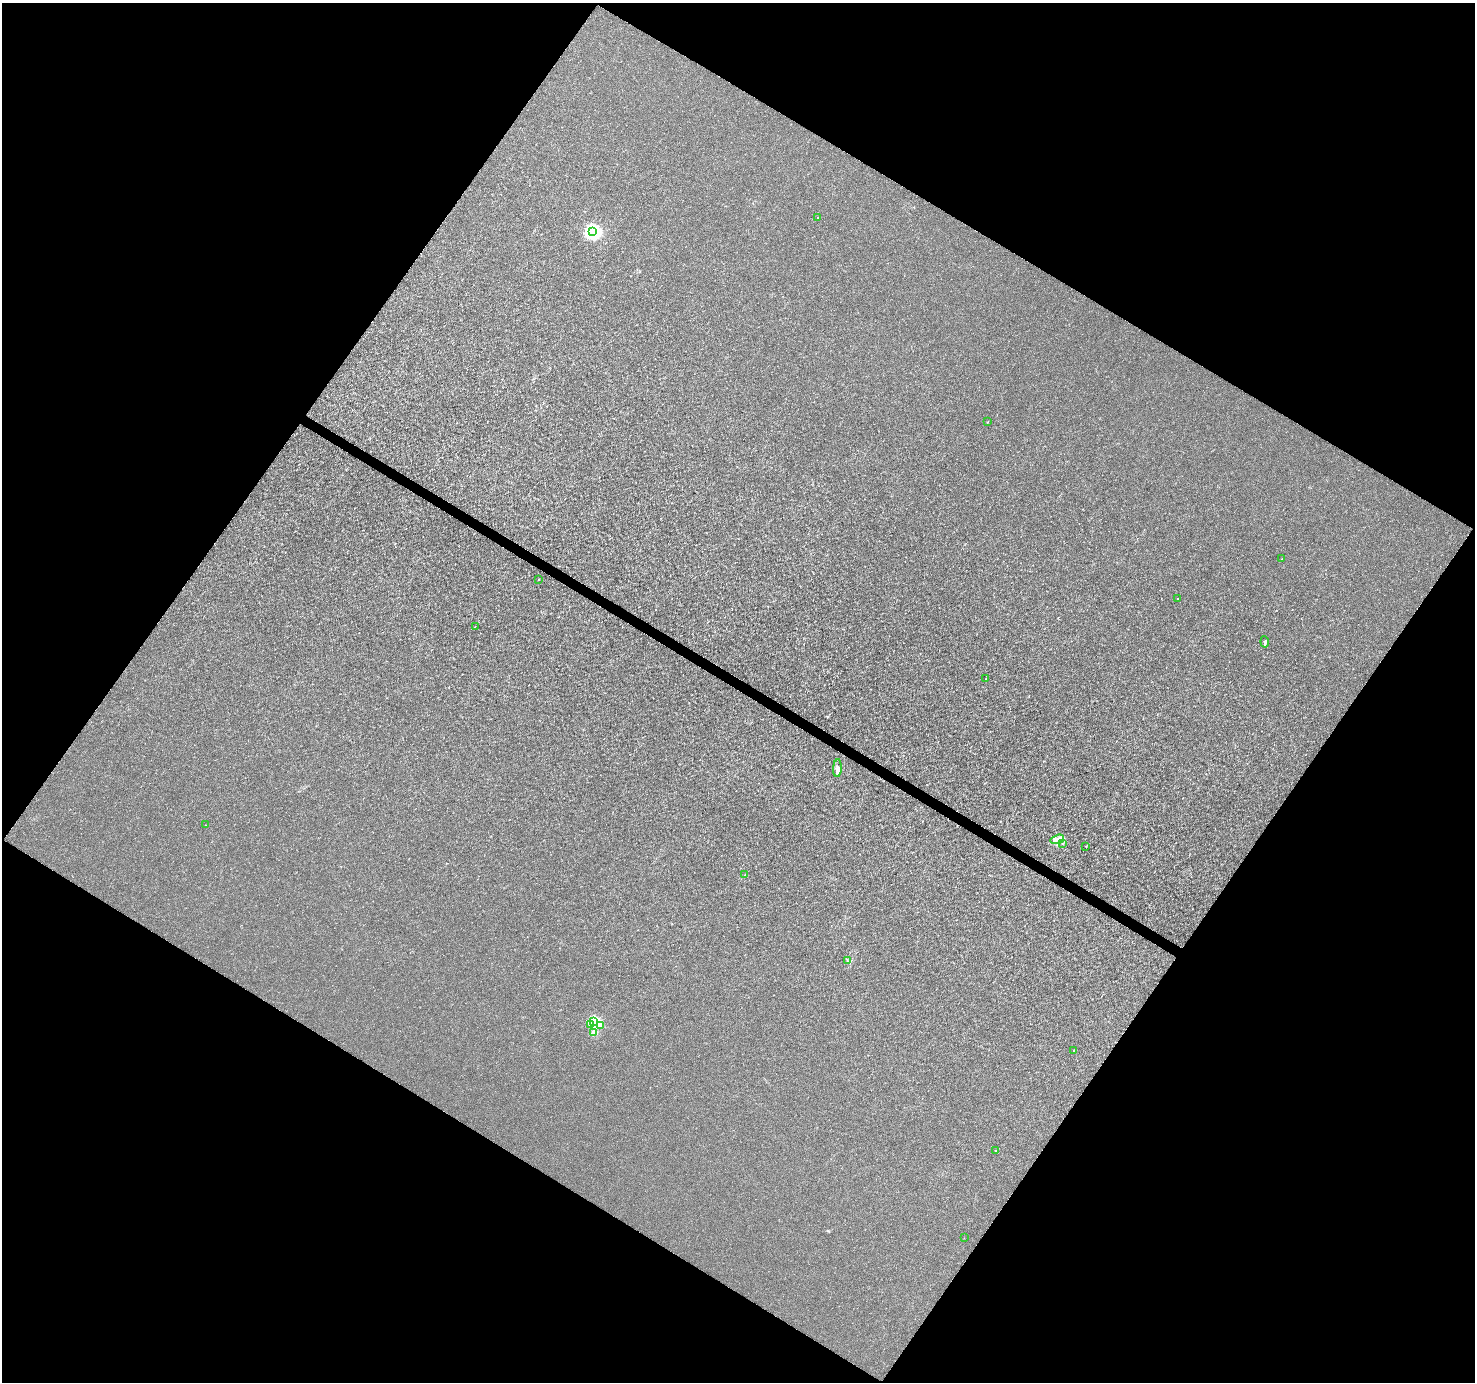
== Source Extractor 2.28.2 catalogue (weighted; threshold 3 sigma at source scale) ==
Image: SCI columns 3-5892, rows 193-5709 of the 5902 x 5967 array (HDU 1 of 3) = the unmasked area's bounding box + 8 px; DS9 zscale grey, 4 x 4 block average (1 PNG px = mean of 4 x 4 image px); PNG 1477 x 1384 px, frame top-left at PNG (2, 3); each listed source drawn as its Kron ellipse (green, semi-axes under 4 px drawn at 4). Shown black and unused: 49% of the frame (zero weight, under 3 of 4 exposures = <1% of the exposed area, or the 3 px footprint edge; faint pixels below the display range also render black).
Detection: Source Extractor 2.28.2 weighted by HDU 2 'WHT'. Background 2.01e-04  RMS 0.0018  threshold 0.00829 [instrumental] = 3 sigma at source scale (4.5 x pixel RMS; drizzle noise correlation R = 1.50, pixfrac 1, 0.0396/0.0396 arcsec/px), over >= 5 px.
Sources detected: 27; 4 inside a brighter listed object's ellipse — not listed separately; the other 23 listed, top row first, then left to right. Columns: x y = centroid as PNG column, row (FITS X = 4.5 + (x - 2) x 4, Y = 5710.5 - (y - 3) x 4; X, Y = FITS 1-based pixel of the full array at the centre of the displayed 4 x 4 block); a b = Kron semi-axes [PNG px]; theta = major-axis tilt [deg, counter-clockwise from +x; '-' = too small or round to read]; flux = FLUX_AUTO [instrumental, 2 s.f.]
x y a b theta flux
818 218 2 2 - 1.6
592 232 4 3 - 300
988 422 2 2 - 0.39
1281 559 2 2 - 0.35
538 579 2 2 - 0.44
1178 599 2 2 - 0.36
475 626 2 2 - 0.31
1265 642 5 2 - 2.4
986 679 2 2 - 0.54
837 768 9 3 87 5.6
206 825 2 2 - 0.35
1057 839 7 3 17 4.6
1063 843 2 2 - 0.62
1086 846 2 2 - 0.51
745 875 2 2 - 0.67
848 961 2 2 - 0.38
594 1021 2 2 - 81
591 1024 2 2 - 5
600 1026 2 2 - 5.6
594 1033 2 2 - 20
1074 1050 2 2 - 0.6
996 1151 2 2 - 0.77
964 1238 2 2 - 0.15
Diffuse or blended objects may show on this block-average render without a row.